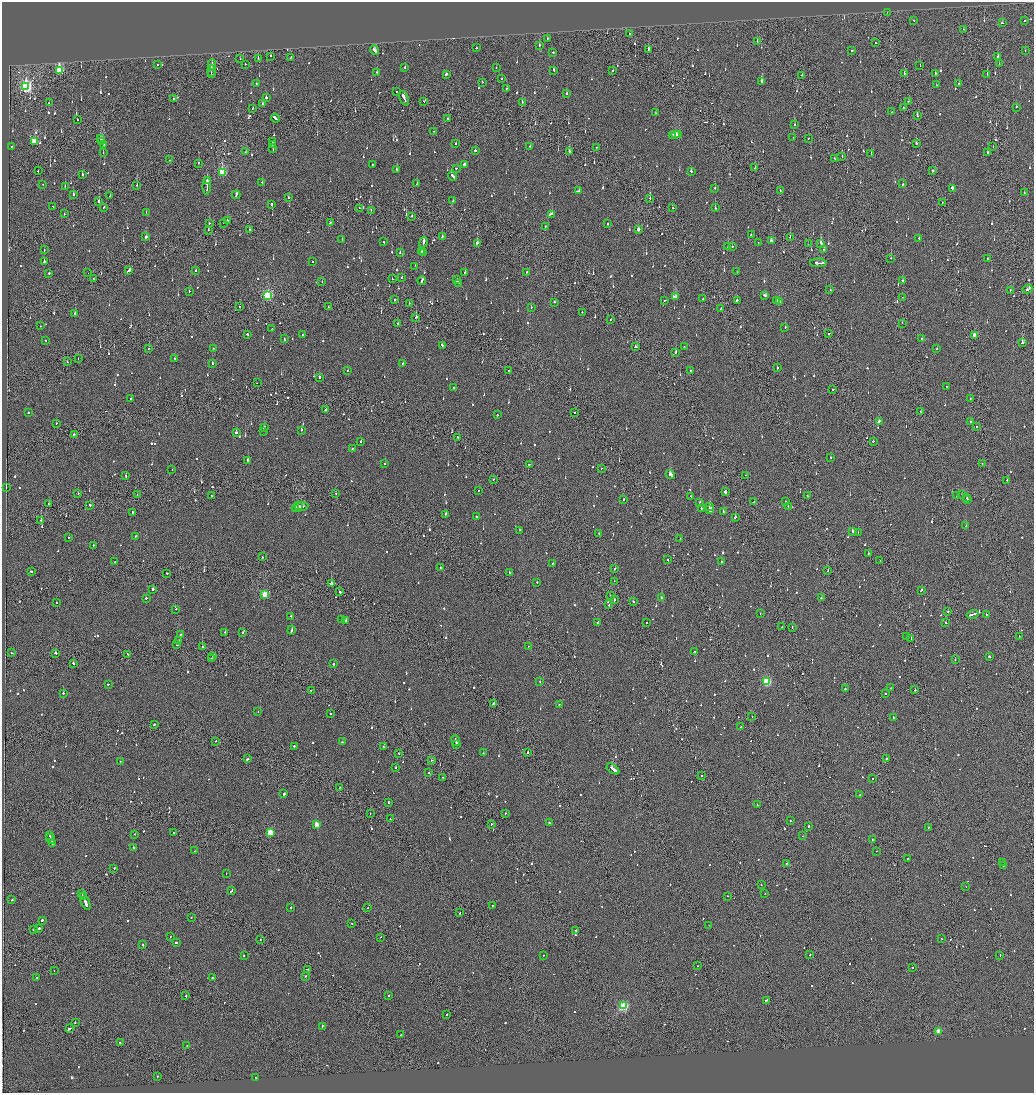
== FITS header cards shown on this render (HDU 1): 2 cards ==
NAXIS1  =                 2064
NAXIS2  =                 2181

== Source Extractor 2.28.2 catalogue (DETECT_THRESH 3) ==
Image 2064 x 2181 px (HDU 1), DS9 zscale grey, zoomed out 1/2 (1 PNG px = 2 x 2 image px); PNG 1036 x 1095 px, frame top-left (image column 1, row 2180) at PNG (2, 2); each listed source drawn as its Kron ellipse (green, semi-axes under 4 px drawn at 4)
Background -0.136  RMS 0.066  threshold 0.199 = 3 sigma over >= 5 px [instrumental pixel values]
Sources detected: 1313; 68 cannot appear on this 1/2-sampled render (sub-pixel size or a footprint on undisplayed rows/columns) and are neither listed nor drawn; of the other 1245, the 500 brightest by FLUX_AUTO listed and drawn (745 fainter detections omitted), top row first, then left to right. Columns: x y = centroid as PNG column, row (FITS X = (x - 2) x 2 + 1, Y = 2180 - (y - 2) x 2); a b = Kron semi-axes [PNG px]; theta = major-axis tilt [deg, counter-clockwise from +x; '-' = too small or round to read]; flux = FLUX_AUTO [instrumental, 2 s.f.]
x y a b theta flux
887 12 2 1 - 78
914 20 2 2 - 500
1024 20 2 2 - 86
1002 22 2 2 - 77
963 29 2 2 - 140
629 33 2 2 - 1100
547 38 2 2 - 80
757 41 3 2 - 150
876 42 2 2 - 89
539 45 2 2 - 82
476 47 2 2 - 120
649 49 4 2 - 490
374 50 5 2 - 300
852 50 2 2 - 360
1025 50 2 2 - 75
553 52 2 2 - 100
270 56 2 1 - 110
998 56 3 2 - 130
291 57 2 2 - 99
240 58 2 1 - 92
258 58 2 1 - 160
999 63 2 1 - 73
157 64 2 2 - 170
212 64 5 2 - 270
245 64 2 1 - 130
920 65 2 2 - 85
405 67 2 2 - 110
496 67 2 2 - 79
59 70 4 3 - 1300
554 70 3 2 - 170
613 70 2 2 - 120
212 71 6 1 90 480
377 72 2 2 - 88
212 73 2 1 - 210
904 73 2 1 - 530
935 73 2 2 - 87
446 74 2 2 - 180
987 74 2 2 - 210
802 75 2 1 - 76
502 78 2 2 - 110
762 81 4 2 - 330
482 82 2 2 - 120
256 83 2 2 - 74
959 83 3 2 - 560
936 84 2 2 - 91
26 86 4 3 - 2900
506 88 2 2 - 98
396 91 2 2 - 110
567 93 2 2 - 240
266 97 2 2 - 780
174 98 2 2 - 77
404 98 8 2 -64 560
424 101 2 1 - 94
909 101 3 2 - 120
49 102 2 2 - 95
522 102 2 1 - 79
262 103 2 2 - 200
903 107 2 1 - 74
1016 107 2 2 - 81
253 108 2 2 - 110
892 111 2 1 - 76
655 112 2 1 - 75
917 115 2 2 - 81
275 118 5 2 - 480
448 118 2 2 - 110
77 119 2 1 - 120
794 124 2 2 - 80
434 131 2 2 - 140
676 134 3 2 - 180
679 134 3 1 - 160
673 135 3 2 - 160
793 137 2 2 - 82
100 138 2 1 - 170
808 138 2 2 - 150
34 141 3 3 - 590
102 141 3 2 - 700
273 141 3 2 - 230
455 143 2 2 - 150
916 143 2 2 - 350
103 144 3 2 - 320
273 144 3 2 - 370
12 146 2 2 - 160
530 146 2 2 - 77
993 146 2 2 - 120
596 147 2 1 - 80
273 148 3 1 - 290
475 150 2 2 - 290
246 151 2 2 - 110
569 151 2 2 - 330
103 152 2 2 - 150
987 152 2 2 - 73
871 153 2 2 - 260
842 156 2 1 - 320
834 158 2 2 - 140
169 159 2 1 - 77
198 163 2 1 - 160
372 164 2 2 - 93
464 164 3 2 - 150
755 167 2 2 - 93
456 168 2 2 - 76
396 169 3 2 - 170
38 170 2 2 - 92
933 170 2 2 - 96
691 171 2 2 - 190
222 172 4 3 - 1200
82 174 2 2 - 140
453 175 5 2 - 350
207 180 3 2 - 230
262 182 2 2 - 87
417 183 2 1 - 120
903 183 2 2 - 170
43 184 2 1 - 120
137 185 2 2 - 72
207 185 9 2 88 590
65 186 2 2 - 150
715 188 2 2 - 140
952 188 2 2 - 3200
578 190 3 2 - 88
780 190 2 2 - 82
1024 192 2 2 - 140
73 194 2 2 - 220
236 194 4 2 - 210
110 195 2 2 - 140
289 197 2 2 - 140
650 198 2 2 - 160
453 200 2 1 - 120
99 201 2 2 - 320
942 202 2 1 - 89
271 204 3 2 - 190
53 206 2 2 - 140
104 207 2 2 - 86
673 207 2 2 - 86
715 207 2 2 - 110
359 208 2 1 - 88
371 210 2 1 - 88
146 212 2 2 - 220
64 213 2 1 - 85
551 214 4 2 - 260
412 216 2 2 - 160
227 220 2 2 - 470
330 222 2 2 - 88
209 223 2 2 - 78
223 223 2 1 - 290
607 223 2 2 - 130
545 226 2 2 - 110
250 229 2 1 - 500
638 229 3 2 - 95
208 230 2 2 - 85
751 234 2 2 - 150
146 236 3 2 - 230
442 236 2 2 - 96
790 237 2 2 - 160
919 238 2 2 - 120
342 239 2 2 - 89
771 240 2 2 - 360
384 241 2 2 - 73
423 242 5 2 - 1200
758 242 2 1 - 73
477 243 2 2 - 2100
808 243 2 1 - 93
821 243 3 2 - 270
727 246 2 2 - 87
732 246 2 2 - 84
44 249 2 1 - 91
824 249 2 2 - 99
421 251 2 2 - 86
400 252 2 2 - 86
424 252 2 2 - 91
891 258 2 1 - 130
987 258 2 2 - 100
44 261 2 2 - 340
313 261 2 2 - 120
818 262 8 2 0 1300
415 266 2 2 - 74
129 270 4 2 - 440
195 270 2 2 - 79
737 271 2 1 - 82
88 272 2 1 - 110
465 272 3 2 - 120
526 272 2 2 - 140
49 273 2 2 - 170
402 277 2 2 - 330
93 278 2 1 - 72
392 278 2 1 - 75
457 279 3 2 - 270
422 280 4 2 - 380
902 280 2 2 - 100
322 281 2 2 - 73
459 283 2 2 - 320
830 289 2 2 - 82
1028 289 5 2 - 480
1010 290 2 1 - 140
190 291 2 2 - 100
268 295 3 3 - 1700
765 295 3 2 - 180
676 296 2 2 - 280
903 297 2 1 - 110
703 298 2 1 - 86
395 299 2 2 - 150
665 300 2 2 - 130
737 300 2 2 - 500
777 300 2 2 - 150
780 301 4 2 - 280
555 302 2 2 - 140
409 303 2 1 - 78
239 306 2 1 - 84
329 306 2 2 - 88
531 307 2 2 - 100
721 308 3 2 - 260
582 312 2 2 - 91
75 313 2 2 - 830
416 317 2 2 - 380
611 319 2 2 - 170
397 323 2 1 - 100
902 323 2 1 - 82
40 325 2 1 - 110
785 327 2 2 - 270
272 328 2 2 - 120
829 333 3 2 - 95
248 334 2 1 - 430
303 334 2 2 - 79
975 335 3 2 - 210
284 338 2 2 - 100
921 338 2 2 - 82
45 340 2 2 - 140
1022 342 2 2 - 260
442 345 3 2 - 180
636 346 3 2 - 280
684 346 2 2 - 130
149 348 2 2 - 200
213 348 2 2 - 87
936 348 2 2 - 72
676 352 2 2 - 330
78 358 2 1 - 75
174 358 2 2 - 82
67 361 2 2 - 120
212 363 2 2 - 170
403 363 2 2 - 130
777 367 2 2 - 110
348 370 2 2 - 120
509 370 2 1 - 74
690 370 2 2 - 78
320 377 2 2 - 1100
257 382 2 1 - 120
946 386 2 2 - 260
453 387 2 2 - 110
832 389 2 2 - 120
131 398 2 2 - 110
970 398 2 2 - 75
325 409 2 2 - 140
920 411 2 1 - 180
28 412 2 2 - 160
575 412 2 2 - 110
497 414 2 2 - 130
879 421 4 2 - 200
970 421 2 2 - 200
56 423 2 1 - 93
977 426 2 2 - 97
264 427 2 2 - 550
302 430 2 2 - 620
263 431 2 2 - 74
237 432 3 2 - 240
74 434 2 2 - 130
458 437 2 2 - 92
361 441 2 2 - 200
873 441 2 2 - 150
352 448 2 2 - 150
831 457 2 2 - 180
248 460 2 2 - 610
385 463 2 2 - 82
982 463 2 1 - 72
530 464 2 1 - 190
601 468 2 2 - 150
172 469 2 1 - 210
670 474 5 2 - 3000
126 475 2 2 - 290
746 475 2 1 - 240
493 479 2 2 - 110
1007 480 2 2 - 91
6 487 2 1 - 130
478 490 2 2 - 92
725 491 3 2 - 200
78 493 2 2 - 89
336 493 2 1 - 88
137 494 2 2 - 110
962 494 2 2 - 420
212 495 2 2 - 120
807 495 2 2 - 110
957 495 2 1 - 230
691 496 2 2 - 72
967 497 2 2 - 140
623 499 2 2 - 110
967 499 2 1 - 110
754 501 2 2 - 100
786 501 2 2 - 120
700 502 2 2 - 110
49 503 2 2 - 100
90 505 2 1 - 330
298 505 2 2 - 79
710 506 2 1 - 2100
788 506 2 2 - 74
300 507 8 2 12 400
296 508 3 1 - 130
701 508 2 2 - 190
709 509 3 1 - 13000
723 511 2 2 - 120
132 512 2 2 - 95
445 514 3 2 - 340
476 516 2 2 - 97
735 517 2 2 - 300
41 520 2 1 - 240
966 525 2 2 - 100
519 530 2 2 - 110
853 531 2 2 - 77
858 532 2 1 - 100
599 533 2 2 - 74
135 536 3 2 - 300
68 537 2 1 - 100
680 538 2 1 - 77
93 545 2 2 - 78
868 553 2 2 - 170
262 556 2 2 - 110
668 559 2 2 - 100
880 560 2 2 - 150
115 561 2 2 - 100
721 561 2 2 - 140
553 563 2 2 - 330
441 567 2 2 - 120
615 568 2 1 - 390
828 570 2 1 - 160
31 571 2 2 - 90
510 572 2 2 - 100
167 573 2 2 - 89
614 581 2 1 - 76
537 582 2 2 - 95
331 583 2 2 - 690
153 589 2 2 - 430
921 590 3 2 - 120
340 591 2 2 - 320
265 594 3 3 - 590
611 595 2 2 - 200
661 597 2 2 - 90
821 597 2 2 - 240
146 598 2 2 - 95
614 599 3 2 - 310
633 601 2 2 - 130
56 602 2 2 - 110
609 604 2 2 - 100
176 609 2 2 - 73
948 611 2 2 - 200
760 613 2 2 - 120
972 614 6 2 15 510
986 614 2 2 - 190
291 616 2 2 - 180
342 619 2 2 - 140
346 620 2 2 - 670
598 622 2 2 - 290
646 622 2 2 - 86
946 622 3 2 - 170
782 626 2 1 - 210
792 627 2 1 - 82
291 630 4 2 - 330
225 632 2 2 - 99
242 632 2 2 - 93
180 634 2 2 - 120
906 636 2 1 - 430
1019 636 2 1 - 78
911 638 2 1 - 90
179 640 2 2 - 110
177 644 2 2 - 78
202 646 2 1 - 180
528 646 2 2 - 79
694 651 2 1 - 110
12 652 3 2 - 140
55 653 2 2 - 250
128 654 2 1 - 89
213 656 2 1 - 120
989 656 2 2 - 150
211 658 2 1 - 230
955 659 2 2 - 86
74 663 3 2 - 200
334 663 2 2 - 190
540 681 2 2 - 79
767 681 3 3 - 1000
108 684 2 2 - 73
890 687 2 1 - 80
845 688 2 2 - 190
915 689 2 2 - 94
311 690 2 1 - 120
63 693 2 2 - 110
885 693 2 2 - 93
494 703 3 2 - 210
559 704 2 2 - 82
258 711 2 2 - 95
330 713 2 2 - 140
752 716 2 1 - 80
894 717 2 2 - 210
154 724 2 2 - 100
741 726 2 1 - 130
456 740 5 2 - 530
216 741 2 2 - 120
342 741 2 1 - 110
457 744 2 2 - 200
294 746 2 2 - 160
383 746 2 2 - 91
483 752 2 2 - 95
528 752 2 2 - 440
399 753 2 2 - 87
247 758 2 2 - 180
886 758 2 2 - 140
431 760 2 1 - 72
120 761 2 2 - 84
396 767 2 2 - 97
613 768 7 2 -35 2200
429 772 2 1 - 390
701 775 2 1 - 380
443 777 2 1 - 120
872 778 2 1 - 79
340 787 2 1 - 110
284 793 2 2 - 350
860 794 4 2 - 290
389 802 2 2 - 80
757 804 2 2 - 110
370 813 2 1 - 100
505 813 2 2 - 84
390 818 2 2 - 150
791 820 2 2 - 130
549 822 2 2 - 100
317 824 3 3 - 310
491 824 2 1 - 130
808 826 2 2 - 250
928 827 2 2 - 210
173 832 2 2 - 72
270 832 3 3 - 510
135 834 2 1 - 92
49 835 3 2 - 220
803 835 2 1 - 81
51 838 5 2 - 450
872 839 2 2 - 470
52 843 4 2 - 230
133 847 2 2 - 100
195 850 2 2 - 87
876 851 2 1 - 120
908 858 2 1 - 120
1002 862 2 2 - 110
787 863 2 2 - 570
1004 865 2 2 - 310
114 868 2 2 - 120
226 873 2 2 - 110
761 884 2 2 - 74
966 886 2 2 - 93
231 890 3 2 - 150
82 893 2 2 - 150
765 893 2 2 - 100
83 896 4 1 - 240
728 896 2 2 - 120
12 899 2 2 - 110
85 901 9 2 -67 560
492 905 2 2 - 74
291 907 2 2 - 110
368 907 2 1 - 110
459 912 2 1 - 76
191 917 2 1 - 80
42 920 2 2 - 390
352 923 2 2 - 83
709 925 2 2 - 74
39 928 2 2 - 560
34 929 2 1 - 290
576 930 2 1 - 110
170 936 2 2 - 97
381 937 2 1 - 93
941 938 2 2 - 82
260 939 2 2 - 74
176 942 2 2 - 270
143 944 2 2 - 75
810 954 2 1 - 91
244 955 2 2 - 76
543 955 2 2 - 91
1000 955 2 1 - 77
697 965 2 1 - 86
912 967 2 1 - 160
307 969 4 2 - 240
54 970 2 1 - 78
305 976 2 2 - 160
37 977 2 2 - 93
212 977 2 2 - 120
186 995 2 2 - 170
389 995 2 2 - 73
766 1000 3 2 - 200
623 1005 3 3 - 1400
447 1014 2 1 - 98
75 1022 2 1 - 130
322 1026 2 2 - 77
69 1028 3 2 - 150
938 1031 3 2 - 280
401 1034 2 2 - 97
120 1042 2 1 - 87
187 1045 2 2 - 120
157 1076 2 2 - 87
255 1077 2 2 - 85
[745 fainter detections neither listed nor drawn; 68 sub-pixel or undisplayed-footprint detections neither listed nor drawn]